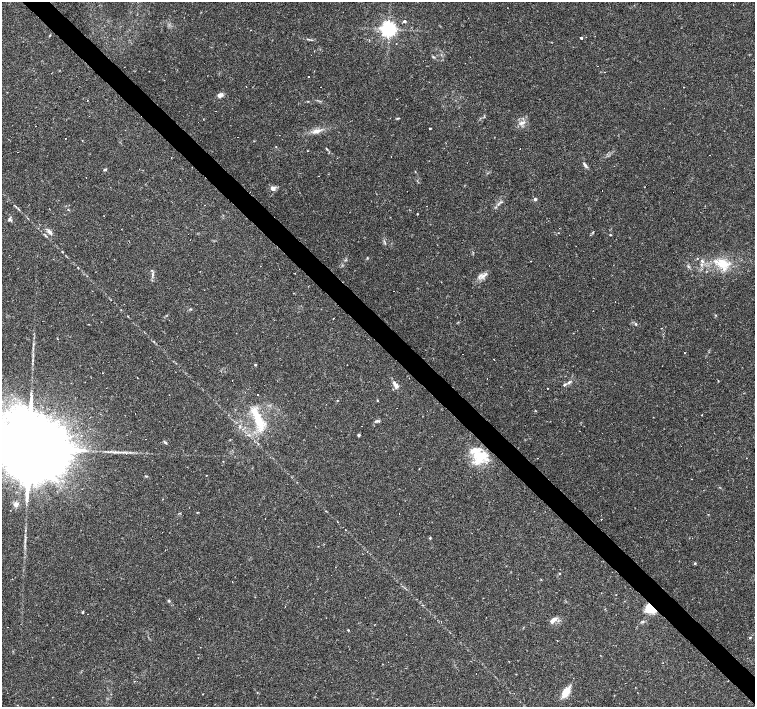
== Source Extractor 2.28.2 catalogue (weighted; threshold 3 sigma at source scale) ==
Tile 6 of 4 x 4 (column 2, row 2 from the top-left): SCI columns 1506-3010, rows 2971-4379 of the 6021 x 6006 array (HDU 1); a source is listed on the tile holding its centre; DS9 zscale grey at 2 x 2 block average (1 PNG px = mean of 2 x 2 image px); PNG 757 x 709 px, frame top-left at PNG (2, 2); no overlay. Shown black and unused: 4% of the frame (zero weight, under 2 of 3 exposures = <1% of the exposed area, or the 3 px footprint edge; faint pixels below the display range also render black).
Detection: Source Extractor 2.28.2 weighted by HDU 2 'WHT'; one run over the whole footprint, this tile lists its part. Background 0.0408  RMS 0.0037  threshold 0.0165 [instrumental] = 3 sigma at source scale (4.5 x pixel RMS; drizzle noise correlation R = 1.50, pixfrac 1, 0.0396/0.0396 arcsec/px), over >= 5 px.
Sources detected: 130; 47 cosmic-ray / hot-pixel residue — not listed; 6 inside a brighter listed object's ellipse — not listed separately; the other 77 listed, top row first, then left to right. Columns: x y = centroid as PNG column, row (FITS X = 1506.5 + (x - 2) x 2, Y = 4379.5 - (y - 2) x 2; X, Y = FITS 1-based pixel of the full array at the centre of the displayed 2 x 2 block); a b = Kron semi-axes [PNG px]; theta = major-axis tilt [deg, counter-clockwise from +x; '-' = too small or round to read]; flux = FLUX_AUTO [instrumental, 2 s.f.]
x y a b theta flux
405 21 2 2 - 2.5
389 29 4 4 - 390
251 30 2 2 - 0.5
595 36 2 2 - 0.35
581 38 2 2 - 3.1
308 39 4 2 - 0.77
165 74 2 2 - 0.22
309 76 2 2 - 0.42
220 95 6 5 - 3.4
87 100 2 2 - 0.26
398 118 5 2 - 0.72
522 123 9 4 22 3.5
430 128 2 2 - 2
317 131 14 5 14 5.9
237 137 2 2 - 0.53
82 141 2 2 - 0.44
276 147 3 2 - 0.39
327 149 4 3 - 0.75
710 155 2 2 - 0.63
171 158 2 2 - 0.44
585 165 7 3 -55 2.6
105 170 4 3 - 1.2
273 188 3 2 - 8.9
535 199 4 4 - 1.6
501 202 4 2 - 1.1
68 210 3 2 - 0.51
417 214 2 2 - 0.69
10 220 6 4 -25 1.7
49 232 9 4 -47 2.9
610 235 3 3 - 0.52
697 258 2 2 - 0.55
530 261 2 2 - 0.92
722 264 22 11 -13 19
152 275 5 2 - 1.2
482 276 7 4 -27 3
191 309 3 2 - 0.54
636 324 3 3 - 1.1
661 328 2 2 - 0.34
57 339 2 2 - 0.62
153 341 3 2 - 0.5
684 353 2 2 - 0.37
255 365 3 3 - 0.84
232 380 2 2 - 0.48
569 382 6 3 42 1.8
395 385 9 4 -58 4.8
548 388 2 2 - 0.4
257 394 2 2 - 2.5
337 400 3 2 - 0.42
377 400 2 2 - 0.48
135 414 2 2 - 0.71
702 415 3 2 - 0.32
258 419 28 8 -65 25
377 421 4 3 - 1.4
359 435 4 3 - 1.1
165 442 6 3 -41 1.3
30 447 29 13 41 26000
479 457 21 13 -74 24
146 476 4 2 - 0.77
206 476 2 2 - 0.38
16 504 6 5 - 3.5
197 512 3 2 - 0.46
601 519 2 2 - 0.72
430 538 3 3 - 0.71
736 541 2 2 - 0.24
695 563 3 3 - 0.86
335 567 2 2 - 0.73
559 573 3 2 - 0.56
169 601 4 3 - 1.1
650 609 10 8 -28 15
83 612 3 2 - 0.84
553 620 10 5 45 4.7
643 622 4 3 - 0.95
348 630 2 2 - 0.66
750 637 4 2 - 0.76
476 673 2 2 - 0.58
566 692 13 7 59 11
202 694 2 2 - 0.42
Overlapping masked pixels (flux is a lower limit): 1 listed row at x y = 650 609
Isophote crosses this tile's border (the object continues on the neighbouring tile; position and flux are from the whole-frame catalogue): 1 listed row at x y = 30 447
Diffuse or blended objects may show on this block-average render without a row.